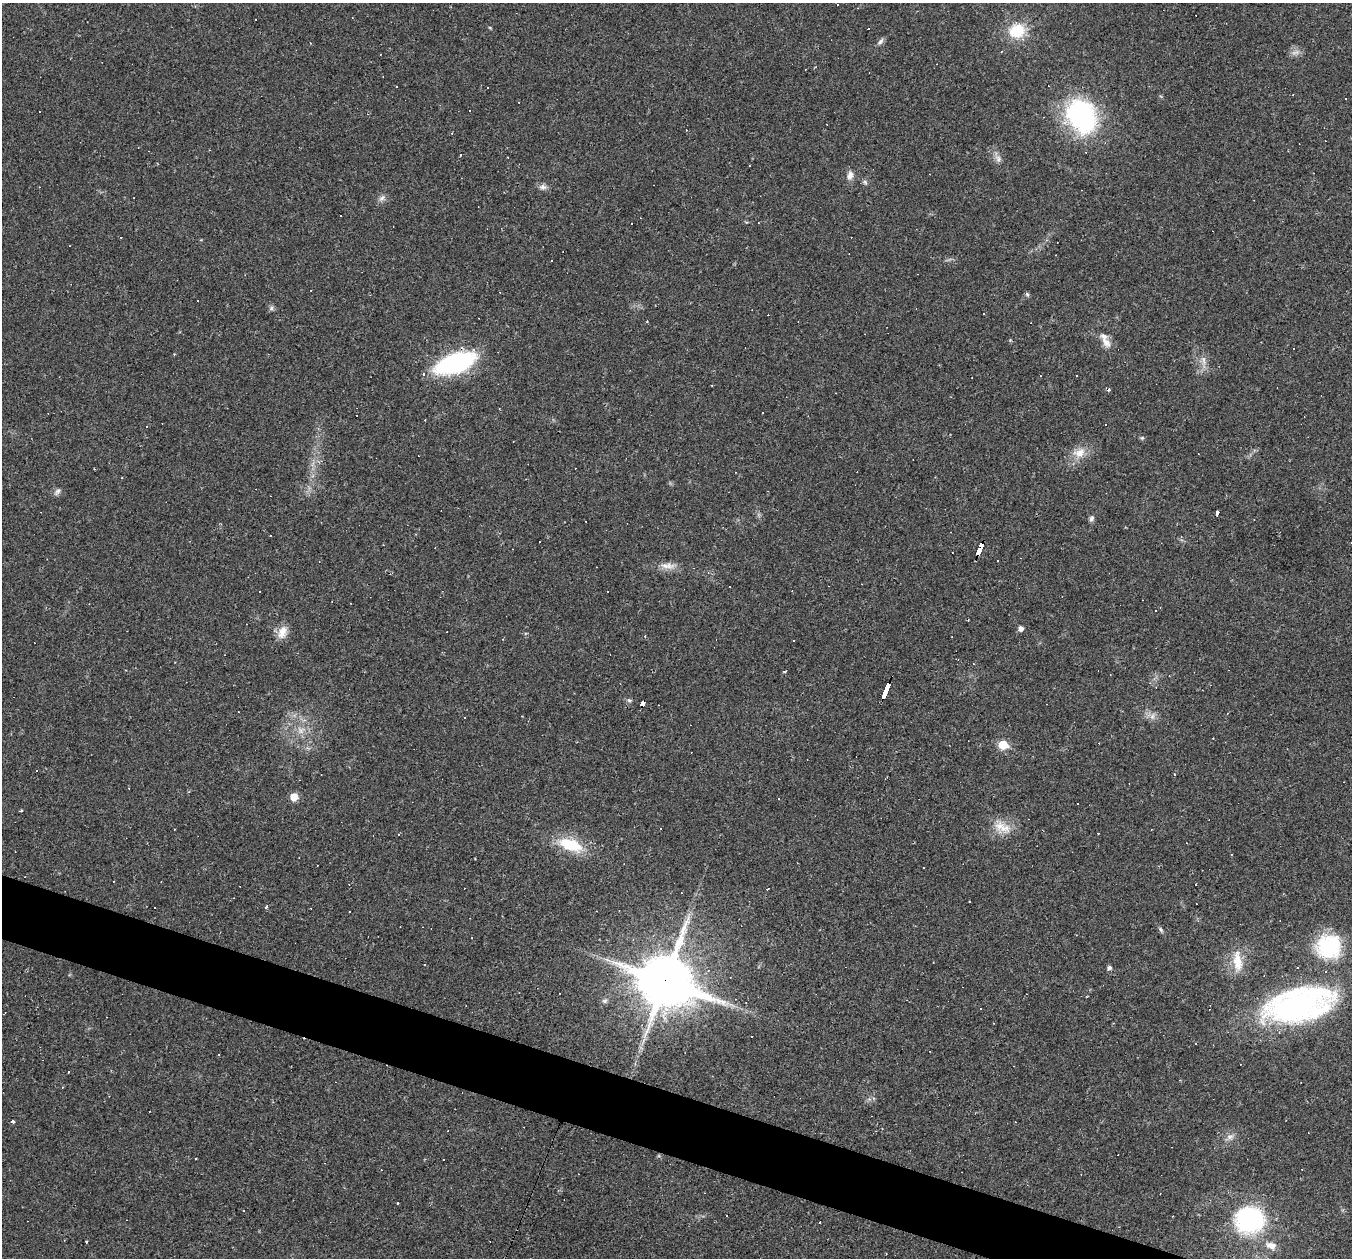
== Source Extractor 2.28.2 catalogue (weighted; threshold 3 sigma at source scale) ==
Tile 6 of 4 x 4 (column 2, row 2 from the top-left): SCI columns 1351-2700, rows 2774-4029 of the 5400 x 5416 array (HDU 1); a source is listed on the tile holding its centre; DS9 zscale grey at full resolution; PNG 1354 x 1260 px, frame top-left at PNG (2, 3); no overlay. Shown black and unused: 4% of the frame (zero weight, under 2 of 3 exposures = <1% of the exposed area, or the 3 px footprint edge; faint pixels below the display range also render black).
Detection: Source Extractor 2.28.2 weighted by HDU 2 'WHT'; one run over the whole footprint, this tile lists its part. Background 0.0184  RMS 0.0042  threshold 0.0187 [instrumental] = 3 sigma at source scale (4.5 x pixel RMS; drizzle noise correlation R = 1.50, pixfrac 1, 0.05/0.05 arcsec/px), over >= 5 px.
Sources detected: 139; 60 cosmic-ray / hot-pixel residue — not listed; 1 inside a brighter listed object's ellipse — not listed separately; the other 78 listed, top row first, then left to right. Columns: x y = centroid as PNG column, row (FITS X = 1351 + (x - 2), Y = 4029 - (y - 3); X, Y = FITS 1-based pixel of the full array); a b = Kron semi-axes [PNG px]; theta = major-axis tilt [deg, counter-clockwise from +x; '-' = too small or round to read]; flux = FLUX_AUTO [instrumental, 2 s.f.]
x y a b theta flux
868 28 3 3 - 49
1017 31 13 11 23 16
880 41 10 6 53 1.2
1294 53 9 4 14 1.3
487 88 2 2 - 0.47
1293 95 4 2 - 0.31
1345 99 3 2 - 0.47
1081 115 33 25 -60 66
1085 152 3 2 - 0.41
460 155 3 2 - 0.45
998 159 10 8 -86 1.8
749 166 3 3 - 0.85
850 175 12 8 76 2.3
865 182 7 4 -46 0.74
543 187 11 7 -4 1.6
382 198 10 7 45 1.6
311 290 2 2 - 0.22
1027 294 6 5 - 0.68
271 308 6 6 - 0.88
983 314 3 2 - 0.44
647 321 3 3 - 0.29
1106 342 15 10 -49 3.5
1204 360 14 4 -84 1.9
455 363 31 14 20 73
712 385 3 2 - 0.42
499 408 3 2 - 0.33
1105 424 3 3 - 6.1
146 427 3 3 - 0.71
1142 438 6 4 42 0.55
513 441 3 2 - 0.3
1079 453 18 12 14 5.4
57 492 11 6 45 1.2
1218 512 5 3 - 8.8
1091 518 7 6 - 1.1
585 521 3 2 - 0.31
1181 537 5 5 - 0.58
980 549 12 4 66 120
667 566 22 7 -2 3.7
708 573 4 3 - 0.41
607 591 3 2 - 0.45
1156 610 4 3 - 0.81
1021 628 5 5 - 1.9
282 632 19 11 68 4.4
645 636 3 3 - 0.32
793 641 3 3 - 0.53
784 671 4 3 - 0.82
885 691 15 3 68 170
629 700 7 5 -14 0.81
642 703 6 4 65 43
1227 714 3 3 - 0.34
1152 716 8 6 46 1.6
465 717 3 3 - 1.1
301 731 9 6 -73 1.9
1003 745 6 5 - 14
37 771 2 2 - 0.31
294 797 5 5 - 8.2
21 811 4 3 - 0.41
1002 827 28 12 -24 6.9
571 845 27 13 -19 17
161 881 3 2 - 0.29
266 907 3 3 - 3.4
350 912 3 2 - 0.56
1161 929 8 4 -49 0.84
1329 947 28 27 - 28
1237 961 30 12 -84 7.8
1109 968 5 5 - 1.3
708 970 5 4 - 0.71
665 981 20 16 -19 2000
1299 1005 65 29 13 120
219 1054 3 2 - 0.4
68 1072 3 2 - 0.36
13 1121 3 3 - 1.5
1230 1137 10 6 11 1.7
196 1159 2 2 - 0.39
1160 1194 2 2 - 0.21
1249 1219 20 18 0 72
86 1241 3 3 - 0.97
1271 1245 15 9 -14 3.5
Overlapping masked pixels (flux is a lower limit): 5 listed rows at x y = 455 363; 980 549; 885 691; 642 703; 665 981
Unlisted compact peaks at least as high as the median listed source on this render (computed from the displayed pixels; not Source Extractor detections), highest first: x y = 490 28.